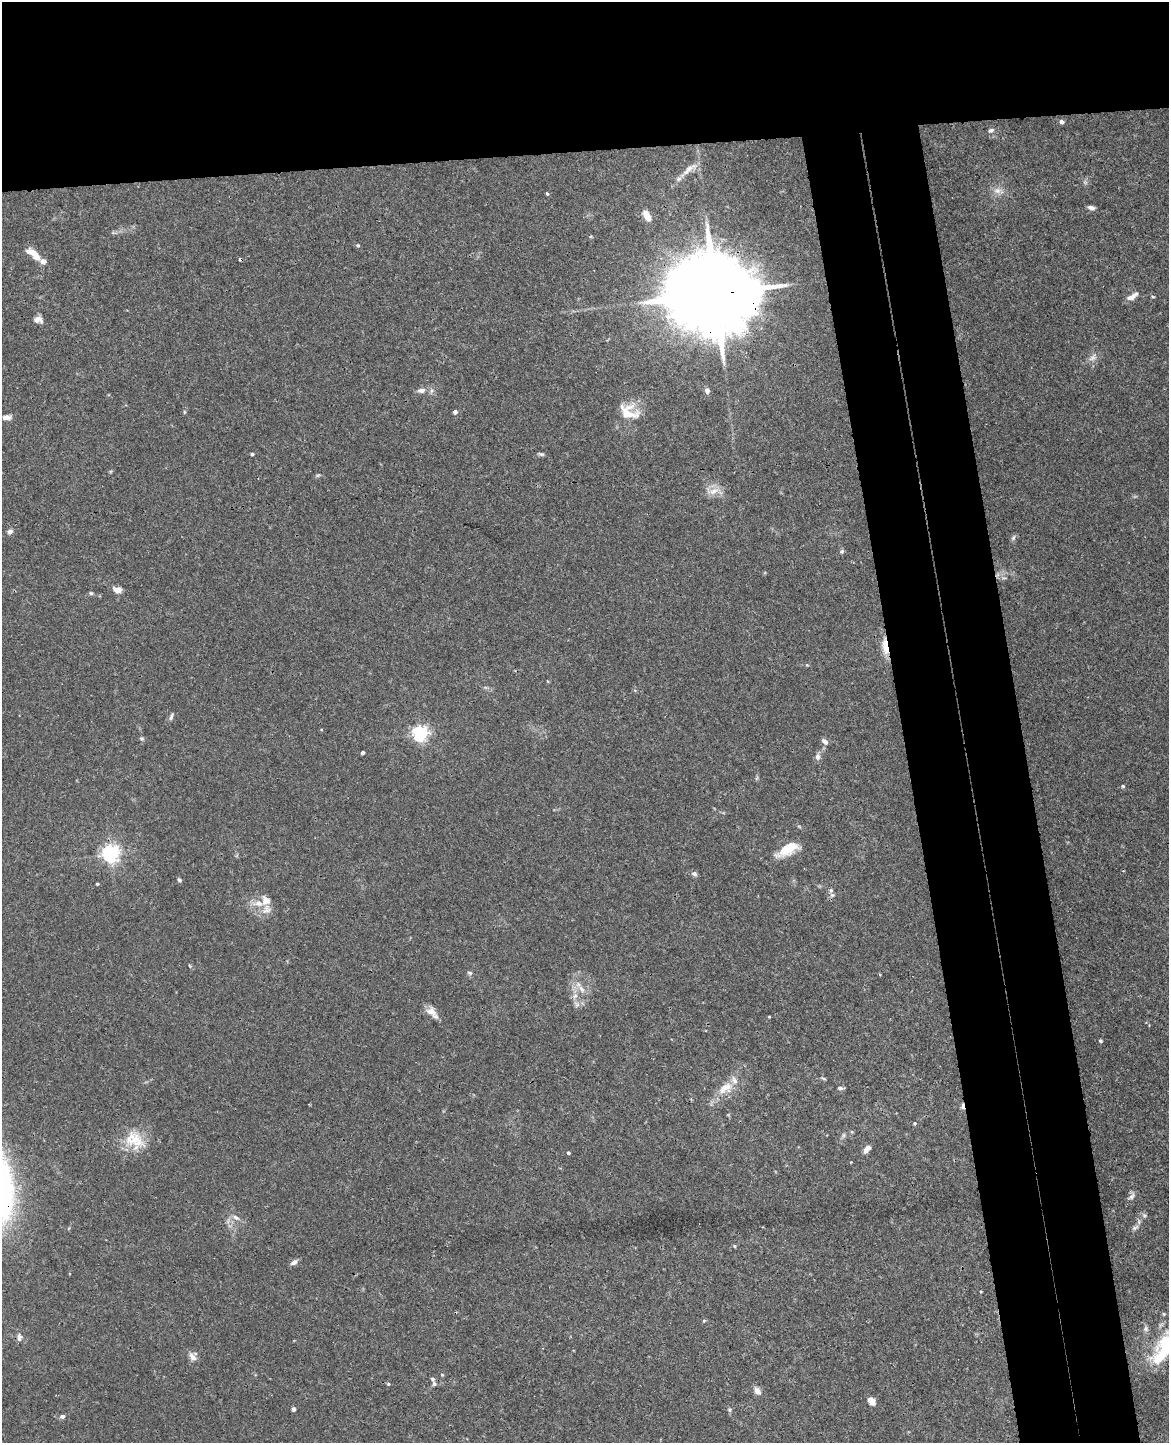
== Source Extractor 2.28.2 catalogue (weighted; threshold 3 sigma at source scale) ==
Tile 2 of 4 x 3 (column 2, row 1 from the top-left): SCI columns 1225-2391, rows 3027-4467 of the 4785 x 4718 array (HDU 1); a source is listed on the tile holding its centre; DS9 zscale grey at full resolution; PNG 1171 x 1445 px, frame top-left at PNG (2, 2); no overlay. Shown black and unused: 20% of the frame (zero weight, under 3 of 4 exposures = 6% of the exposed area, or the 3 px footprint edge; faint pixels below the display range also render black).
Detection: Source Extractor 2.28.2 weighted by HDU 2 'WHT'; one run over the whole footprint, this tile lists its part. Background 0.0427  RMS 0.003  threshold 0.0134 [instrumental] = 3 sigma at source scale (4.5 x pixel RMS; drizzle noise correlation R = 1.50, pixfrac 1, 0.05/0.05 arcsec/px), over >= 5 px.
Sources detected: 89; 2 too faint to see at this stretch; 1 cosmic-ray / hot-pixel residue — not listed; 9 inside a brighter listed object's ellipse — not listed separately; the other 77 listed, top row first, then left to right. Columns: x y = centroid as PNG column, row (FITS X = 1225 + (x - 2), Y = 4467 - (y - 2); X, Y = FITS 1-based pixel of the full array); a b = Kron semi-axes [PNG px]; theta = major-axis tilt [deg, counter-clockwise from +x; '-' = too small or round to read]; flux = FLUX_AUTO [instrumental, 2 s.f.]
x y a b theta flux
1061 122 5 4 - 1.1
991 130 8 5 30 0.74
689 169 25 8 40 3
997 191 12 9 -4 2
547 193 3 3 - 0.63
1091 208 7 5 -13 1.2
647 215 11 6 -59 3.5
358 245 5 4 - 0.36
35 255 17 7 -52 3.6
714 293 30 19 2 6600
1131 297 13 6 25 1.7
1153 297 5 3 - 0.3
38 320 11 7 -16 1.6
1092 357 13 7 43 1.5
421 390 12 7 4 1.6
707 391 6 5 - 1.2
184 412 5 3 - 0.34
455 412 4 4 - 1
627 413 32 18 -18 6.8
7 417 9 5 2 1.5
252 454 3 3 - 0.55
541 454 8 4 -14 0.56
714 491 15 8 25 2.7
10 532 7 6 - 0.93
1013 538 9 5 70 0.68
842 551 5 5 - 0.5
117 590 9 6 -7 2.1
91 593 5 5 - 0.45
885 646 23 7 -83 4
807 665 4 4 - 0.27
171 717 9 4 72 0.72
420 733 6 6 - 84
142 738 6 5 - 0.46
825 741 10 6 -41 0.99
362 753 4 4 - 0.5
818 757 10 7 84 1.1
1123 786 4 4 - 0.43
788 849 25 10 30 7.7
111 854 6 6 - 130
694 874 7 6 - 0.8
179 880 6 4 -24 0.48
97 884 4 3 - 0.28
831 890 7 6 - 0.81
259 903 13 9 -11 2.8
190 966 6 3 -71 0.29
470 973 7 5 -17 0.55
581 989 13 6 -53 1.8
577 1005 8 6 68 1
431 1011 17 9 -36 2.5
769 1017 4 3 - 0.24
1101 1041 4 4 - 0.45
824 1079 7 3 -19 0.36
725 1088 24 14 29 5.4
840 1088 6 5 - 0.68
963 1106 8 4 90 1.1
914 1123 5 4 - 0.35
134 1139 25 21 -20 8.4
867 1149 9 5 51 1.9
568 1153 4 3 - 0.53
1132 1196 13 6 55 1.2
1144 1215 7 5 -12 0.62
236 1217 10 6 -27 1.3
1135 1228 11 5 33 0.92
734 1246 4 4 - 0.34
294 1262 9 6 30 1.1
1146 1329 8 7 - 0.92
19 1337 11 7 86 1.2
1167 1345 39 26 56 22
192 1357 13 8 -54 1.7
442 1375 4 4 - 0.31
388 1384 4 4 - 0.35
434 1384 5 5 - 0.71
757 1391 9 6 -53 1.9
871 1401 9 6 -45 2.4
293 1409 4 4 - 0.71
730 1410 6 4 62 0.48
62 1416 6 5 - 0.84
Overlapping masked pixels (flux is a lower limit): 4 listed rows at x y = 714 293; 885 646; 963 1106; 1167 1345
Isophote crosses this tile's border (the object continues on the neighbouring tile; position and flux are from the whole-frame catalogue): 1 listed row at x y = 1167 1345